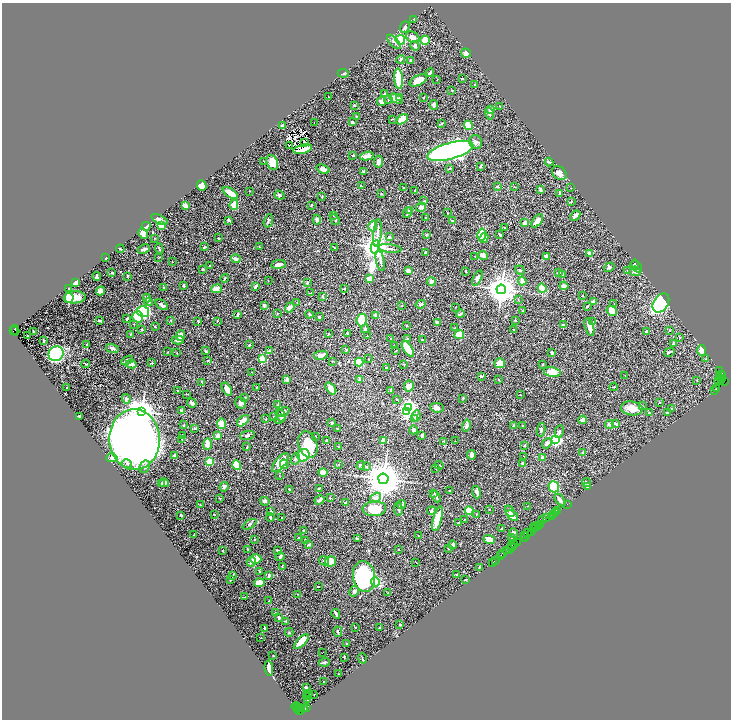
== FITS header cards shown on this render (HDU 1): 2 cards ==
NAXIS1  =                 1457
NAXIS2  =                 1435

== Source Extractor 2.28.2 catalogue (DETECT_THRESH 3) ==
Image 1457 x 1435 px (HDU 1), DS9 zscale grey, zoomed out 1/2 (1 PNG px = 2 x 2 image px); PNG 733 x 722 px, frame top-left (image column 1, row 1434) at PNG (2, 3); each listed source drawn as its Kron ellipse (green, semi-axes under 4 px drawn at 4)
Background 1.81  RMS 0.034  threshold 0.101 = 3 sigma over >= 5 px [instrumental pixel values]
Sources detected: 582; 50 cannot appear on this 1/2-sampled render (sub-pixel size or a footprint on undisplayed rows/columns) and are neither listed nor drawn; of the other 532, the 500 brightest by FLUX_AUTO listed and drawn (32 fainter detections omitted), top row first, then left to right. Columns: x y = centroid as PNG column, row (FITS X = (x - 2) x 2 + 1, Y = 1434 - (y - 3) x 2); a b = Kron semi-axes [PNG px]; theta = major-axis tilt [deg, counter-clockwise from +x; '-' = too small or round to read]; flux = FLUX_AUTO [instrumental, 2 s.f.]
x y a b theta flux
414 20 2 2 - 2.2
405 27 6 4 69 13
413 37 7 5 -34 34
400 40 5 4 - 260
425 40 4 4 - 100
394 42 9 3 -47 17
415 46 5 4 - 15
466 53 5 4 - 24
401 59 4 3 - 12
411 61 4 3 - 11
343 73 6 3 -2 8.3
430 73 4 2 - 20
399 79 10 3 -86 260
462 79 2 2 - 3.3
418 80 9 5 26 63
437 80 2 2 - 2.6
475 85 3 2 - 7.2
452 90 2 2 - 3.1
384 94 3 2 - 6.3
328 97 2 2 - 2.3
399 97 2 2 - 4.1
423 98 3 3 - 3.7
388 99 4 3 - 6.9
396 99 7 4 -23 41
382 102 4 4 - 35
354 105 3 2 - 11
434 105 5 4 - 14
500 106 3 2 - 5
490 110 3 3 - 13
489 114 6 4 -76 15
356 116 3 2 - 4.3
392 119 2 2 - 2.7
402 119 6 4 33 90
314 122 2 1 - 2.2
352 122 4 2 - 9.9
442 123 3 2 - 4.8
468 125 5 4 - 150
282 126 3 2 - 24
476 142 7 6 - 25
304 143 3 1 - 4.1
289 146 2 1 - 2.6
303 149 9 3 13 64
450 151 24 8 16 4000
353 155 3 2 - 13
367 156 6 3 10 57
264 161 2 1 - 3.4
272 162 8 5 -67 110
378 162 6 4 85 20
549 162 4 2 - 8.5
480 166 3 3 - 7.2
450 168 3 2 - 6.5
323 169 7 4 -19 33
364 171 3 2 - 12
559 173 8 6 -41 33
202 186 5 4 - 91
361 186 3 2 - 6
497 187 3 2 - 14
514 187 4 2 - 3.3
403 188 2 2 - 2.5
571 188 2 1 - 2.5
540 189 4 3 - 11
249 191 2 2 - 2.6
415 191 4 3 - 9.3
230 193 8 4 -34 100
381 194 3 2 - 3.7
560 194 3 3 - 12
279 195 5 4 - 14
322 196 3 2 - 4.7
424 201 2 2 - 3.8
571 202 4 2 - 4.2
234 205 5 4 - 76
311 205 3 2 - 6.1
186 206 3 3 - 41
421 207 5 4 - 19
409 211 3 3 - 5
407 213 5 3 - 11
447 213 4 2 - 3.3
333 215 3 2 - 5.6
575 216 6 3 49 26
425 217 3 2 - 2.2
159 219 9 3 -25 28
229 220 4 3 - 11
317 220 5 4 - 19
335 220 6 3 -59 12
268 221 7 3 72 8.5
452 221 2 2 - 7
537 221 8 3 53 60
525 223 4 3 - 49
146 226 4 3 - 22
162 226 3 3 - 88
373 226 5 4 - 56
505 228 2 2 - 6
143 233 6 4 -65 31
377 233 14 3 84 22
426 235 3 2 - 8
482 235 6 3 81 140
500 235 4 2 - 9.7
389 237 3 3 - 9.5
155 238 3 2 - 3.1
218 238 2 2 - 5.4
484 238 5 3 - 51
204 247 3 3 - 6.8
260 247 3 2 - 3.7
375 247 7 4 80 8000
334 248 4 1 - 4.9
120 249 4 2 - 8.7
144 249 6 3 26 15
159 249 5 2 - 7.8
390 249 12 2 -7 12
425 252 3 2 - 13
590 253 2 2 - 96
483 255 5 3 - 31
475 256 3 2 - 2.4
546 256 4 3 - 16
159 257 4 2 - 3.3
106 258 2 2 - 7.3
236 259 4 4 - 18
172 261 2 1 - 3.3
380 261 10 3 -77 17
278 264 7 3 7 36
634 265 5 3 - 8.7
210 266 3 2 - 3.4
637 266 7 3 -56 9.6
609 267 6 4 34 20
203 269 3 2 - 8.5
520 270 5 3 - 5.9
408 271 2 2 - 51
465 271 2 2 - 4.9
628 271 3 2 - 2.8
635 271 5 4 - 21
112 273 3 2 - 5.5
558 273 4 2 - 9.1
563 274 4 3 - 22
97 276 4 2 - 14
127 276 4 2 - 4.5
225 278 4 3 - 5.4
477 278 8 3 67 22
369 279 3 3 - 95
268 281 2 2 - 2.2
522 281 4 3 - 58
431 282 4 3 - 22
75 283 3 3 - 59
307 283 4 3 - 9.6
184 286 3 2 - 10
256 286 3 2 - 14
564 286 4 3 - 49
69 288 2 2 - 7.5
164 288 2 2 - 7.9
542 288 5 4 - 87
217 289 5 4 - 35
345 289 3 2 - 4.2
501 289 5 5 - 10000
101 291 5 3 - 45
310 293 3 2 - 3.8
322 296 3 2 - 9.3
582 296 2 1 - 3.2
75 297 11 6 5 63
69 298 5 4 - 220
147 298 4 3 - 26
518 300 3 2 - 3.7
593 301 3 3 - 18
149 302 4 3 - 11
297 302 2 2 - 2.3
661 303 10 7 56 910
421 304 5 3 - 11
614 304 2 2 - 2.6
162 305 7 3 -36 19
264 305 3 3 - 15
402 306 2 2 - 3.6
587 306 2 2 - 9.7
290 307 5 3 - 33
456 307 2 2 - 2.9
523 311 3 2 - 7.3
612 311 5 4 - 63
143 312 6 5 - 390
237 314 3 3 - 9.8
277 314 3 2 - 4.1
309 314 4 3 - 9.4
460 314 4 2 - 10
376 315 3 3 - 19
138 317 5 5 - 250
319 317 3 3 - 5.3
127 319 3 2 - 12
99 320 3 2 - 8.7
171 320 2 2 - 3.5
362 320 6 5 - 140
515 320 3 2 - 3.6
198 321 4 2 - 4.5
217 321 4 2 - 3.7
593 322 3 2 - 3
437 323 4 3 - 13
134 324 3 2 - 3.3
563 325 3 2 - 8
406 326 3 2 - 3.9
155 327 3 2 - 4.2
589 327 9 3 -73 50
455 328 2 2 - 3.7
142 329 3 3 - 4.4
365 329 4 3 - 8.3
15 330 5 2 - 340
513 330 2 1 - 2.6
670 330 3 2 - 8.3
13 331 2 1 - 140
33 331 3 2 - 4
646 331 3 2 - 9.9
347 333 3 2 - 9
131 334 3 3 - 6.1
328 334 2 2 - 5.6
459 335 5 4 - 69
28 336 2 2 - 4.3
180 336 5 4 - 38
367 336 2 2 - 5.8
680 337 3 2 - 2.6
391 339 2 2 - 5.7
407 339 3 2 - 6.7
178 340 6 3 3 18
423 340 4 3 - 6.4
43 341 3 2 - 5
674 343 4 3 - 18
86 345 4 2 - 5
249 345 2 2 - 11
394 346 3 2 - 6.5
112 348 7 3 -18 22
346 349 4 2 - 4
408 349 9 4 -56 130
702 350 5 3 - 74
205 351 3 2 - 5.8
269 351 3 3 - 6.6
396 351 2 2 - 2.7
168 352 2 2 - 3.3
552 352 3 2 - 38
669 352 5 2 - 11
177 353 2 1 - 3.1
56 354 8 7 - 810
321 355 7 4 12 46
262 359 3 2 - 240
369 359 2 1 - 2.8
706 359 2 2 - 7.6
127 361 6 4 30 9.9
207 361 3 3 - 3.7
332 361 3 1 - 3.2
359 362 4 4 - 92
152 363 4 3 - 6.9
500 363 5 5 - 77
86 364 4 2 - 4.2
131 364 5 2 - 19
404 364 2 2 - 2.5
543 364 2 2 - 6.6
387 368 3 3 - 7.4
720 371 4 1 - 170
252 372 2 2 - 2.3
552 372 8 5 -13 71
721 374 4 3 - 560
481 376 4 2 - 6.7
625 376 2 2 - 2.4
720 377 2 1 - 370
360 379 4 3 - 12
722 379 3 1 - 340
287 380 4 3 - 25
499 380 3 2 - 3.1
719 380 4 2 - 960
697 381 2 2 - 2.9
722 381 3 2 - 220
202 382 4 3 - 6.3
725 382 3 1 - 66
409 386 5 5 - 33
614 387 4 2 - 4.6
66 388 2 1 - 2.7
256 388 2 2 - 10
331 388 7 4 -52 34
227 389 7 3 -57 29
717 389 2 1 - 120
177 390 2 2 - 4.2
391 390 3 3 - 9
714 390 2 1 - 65
187 394 3 2 - 3.3
520 395 2 1 - 3.4
245 398 3 2 - 3.2
463 398 2 2 - 6
126 399 5 4 - 11
396 399 3 2 - 2.9
659 402 2 2 - 2.6
192 403 5 3 - 17
240 403 6 5 - 22
278 405 2 2 - 5.1
643 406 2 2 - 2.9
408 407 4 3 - 2100
437 408 7 4 -8 24
632 408 11 7 -8 69
672 408 3 2 - 4.7
182 410 4 4 - 8.1
142 411 4 3 - 8700
283 412 6 3 30 24
407 412 3 3 - 590
649 413 3 2 - 5.3
667 413 3 3 - 4.2
281 415 7 4 -67 18
79 416 3 2 - 10
416 416 5 3 - 8.8
274 417 3 2 - 3
415 418 4 3 - 13
266 419 2 2 - 3.7
280 419 6 4 22 8.2
583 420 4 3 - 33
243 421 7 3 42 77
332 422 3 3 - 6.8
221 424 5 4 - 54
610 424 4 4 - 26
616 424 3 3 - 18
184 425 4 2 - 4.1
522 425 2 2 - 5
466 426 6 4 76 21
514 426 3 2 - 5.7
195 428 3 3 - 7.9
338 428 2 2 - 6.8
413 430 4 3 - 13
541 430 7 3 82 9.8
559 432 6 4 80 11
247 435 7 4 12 15
421 435 3 3 - 5.5
182 436 3 2 - 13
218 436 4 4 - 40
315 436 2 2 - 5.7
135 439 30 25 -87 10000
182 439 3 2 - 3.2
383 440 2 2 - 110
556 440 3 3 - 1200
327 441 3 2 - 20
444 441 4 2 - 3.5
455 441 2 1 - 8
547 443 5 4 - 29
207 444 6 3 88 45
308 445 14 9 -71 200
524 445 3 2 - 6
247 447 2 2 - 5.2
339 447 3 2 - 3.5
583 453 2 2 - 35
174 455 3 2 - 7.2
303 455 6 6 - 170
471 455 5 3 - 26
524 456 3 2 - 2.3
542 457 3 3 - 11
112 458 6 4 -14 16
295 459 6 4 70 16
210 461 3 3 - 94
280 462 12 5 49 92
523 463 3 3 - 15
127 464 5 4 - 14
284 464 5 3 - 9.9
339 464 3 2 - 3.9
237 465 5 4 - 110
361 465 4 3 - 18
439 465 4 2 - 4.6
366 466 3 3 - 6.9
145 467 6 5 - 19
436 468 3 2 - 2.5
323 472 4 3 - 42
279 476 2 2 - 2.5
383 479 5 5 - 21000
164 483 5 4 - 19
586 483 4 3 - 12
162 484 3 3 - 8.1
587 486 3 2 - 5.6
224 487 5 4 - 17
554 487 6 5 - 210
319 488 3 2 - 3.8
289 489 3 2 - 5.7
449 490 2 2 - 2.6
477 492 6 2 -73 26
433 494 3 2 - 5.9
436 496 6 2 -68 10
220 498 4 2 - 2.8
330 498 3 3 - 5.2
375 498 6 4 32 23
319 500 5 2 - 26
560 500 7 3 -54 24
265 501 5 4 - 13
346 503 3 3 - 12
567 504 2 1 - 74
200 505 2 2 - 2.8
402 505 4 4 - 9.9
527 506 2 1 - 2.6
374 509 11 7 4 180
398 509 7 3 -83 12
490 509 2 2 - 2.7
557 510 3 1 - 540
431 511 4 3 - 7.9
469 511 4 4 - 150
510 511 6 3 -57 12
271 512 3 2 - 10
556 513 2 1 - 150
476 514 3 2 - 3.5
554 514 3 2 - 310
181 515 3 2 - 7.3
214 515 2 2 - 3.7
512 516 7 4 -38 72
551 516 3 2 - 210
270 517 4 2 - 8.3
547 517 2 1 - 200
282 518 2 2 - 2.5
438 519 13 4 76 150
464 519 3 2 - 3.1
543 520 3 1 - 200
459 522 3 2 - 7.6
249 524 8 3 30 9.6
540 524 2 1 - 150
534 526 2 1 - 330
537 526 2 1 - 260
539 526 2 1 - 260
502 528 3 2 - 3.7
535 528 2 2 - 300
534 529 3 2 - 500
304 530 2 2 - 8.2
527 532 4 3 - 580
531 532 3 1 - 520
513 533 5 4 - 8.6
194 535 2 1 - 3.3
525 535 3 2 - 440
418 536 2 2 - 2.9
525 537 5 1 - 490
298 538 2 2 - 4.3
512 538 2 2 - 3.8
254 539 2 2 - 3.8
357 539 2 2 - 11
306 540 2 2 - 3.9
489 540 6 4 -22 40
517 543 3 1 - 73
515 544 3 1 - 59
309 545 3 3 - 13
453 545 4 4 - 16
512 545 2 1 - 270
512 547 3 1 - 170
248 549 2 2 - 6.3
398 549 2 2 - 3.6
449 549 3 2 - 3.2
509 549 3 2 - 320
223 551 2 2 - 3.4
277 551 3 3 - 7.1
507 551 3 1 - 250
502 553 3 1 - 76
501 555 2 1 - 170
280 557 5 3 - 13
256 559 5 4 - 57
495 560 2 1 - 17
324 561 5 3 - 8.3
330 561 5 5 - 62
251 562 5 3 - 11
416 562 2 1 - 2.8
492 562 4 1 - 78
282 567 3 3 - 4.3
479 567 3 2 - 5.1
259 571 3 3 - 4.8
233 575 4 2 - 4.7
269 575 3 3 - 12
457 575 2 2 - 35
364 576 15 11 -81 750
230 580 3 2 - 3.2
466 580 2 2 - 4.6
375 582 4 4 - 260
259 583 5 4 - 58
318 586 3 1 - 4
354 591 5 4 - 18
388 592 2 2 - 2.3
297 594 2 2 - 2.5
245 597 2 2 - 3.2
269 601 2 2 - 2.3
275 613 3 2 - 5.9
336 614 5 2 - 19
279 618 3 2 - 17
286 621 3 2 - 8.1
400 625 3 2 - 5.3
355 627 2 2 - 4.8
379 627 2 2 - 12
265 628 2 2 - 13
289 632 4 3 - 6.2
338 632 5 2 - 7.5
261 638 2 2 - 2.2
301 642 9 4 45 120
347 643 4 3 - 5.4
323 653 2 1 - 2.8
273 656 2 2 - 2.6
344 657 3 2 - 3.9
362 658 5 1 - 6.2
324 662 5 3 - 9.1
269 668 7 2 -84 56
338 674 2 2 - 2.2
324 681 2 1 - 2.6
306 688 3 2 - 9.6
309 693 2 1 - 21
314 694 2 1 - 2.7
307 696 2 1 - 970
308 700 3 2 - 14
297 707 5 2 - 600
307 707 2 1 - 1100
299 708 3 2 - 330
297 709 2 2 - 720
300 709 5 2 - 300
302 709 2 1 - 1100
305 709 2 1 - 86
300 711 3 3 - 350
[32 fainter detections neither listed nor drawn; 50 sub-pixel or undisplayed-footprint detections neither listed nor drawn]